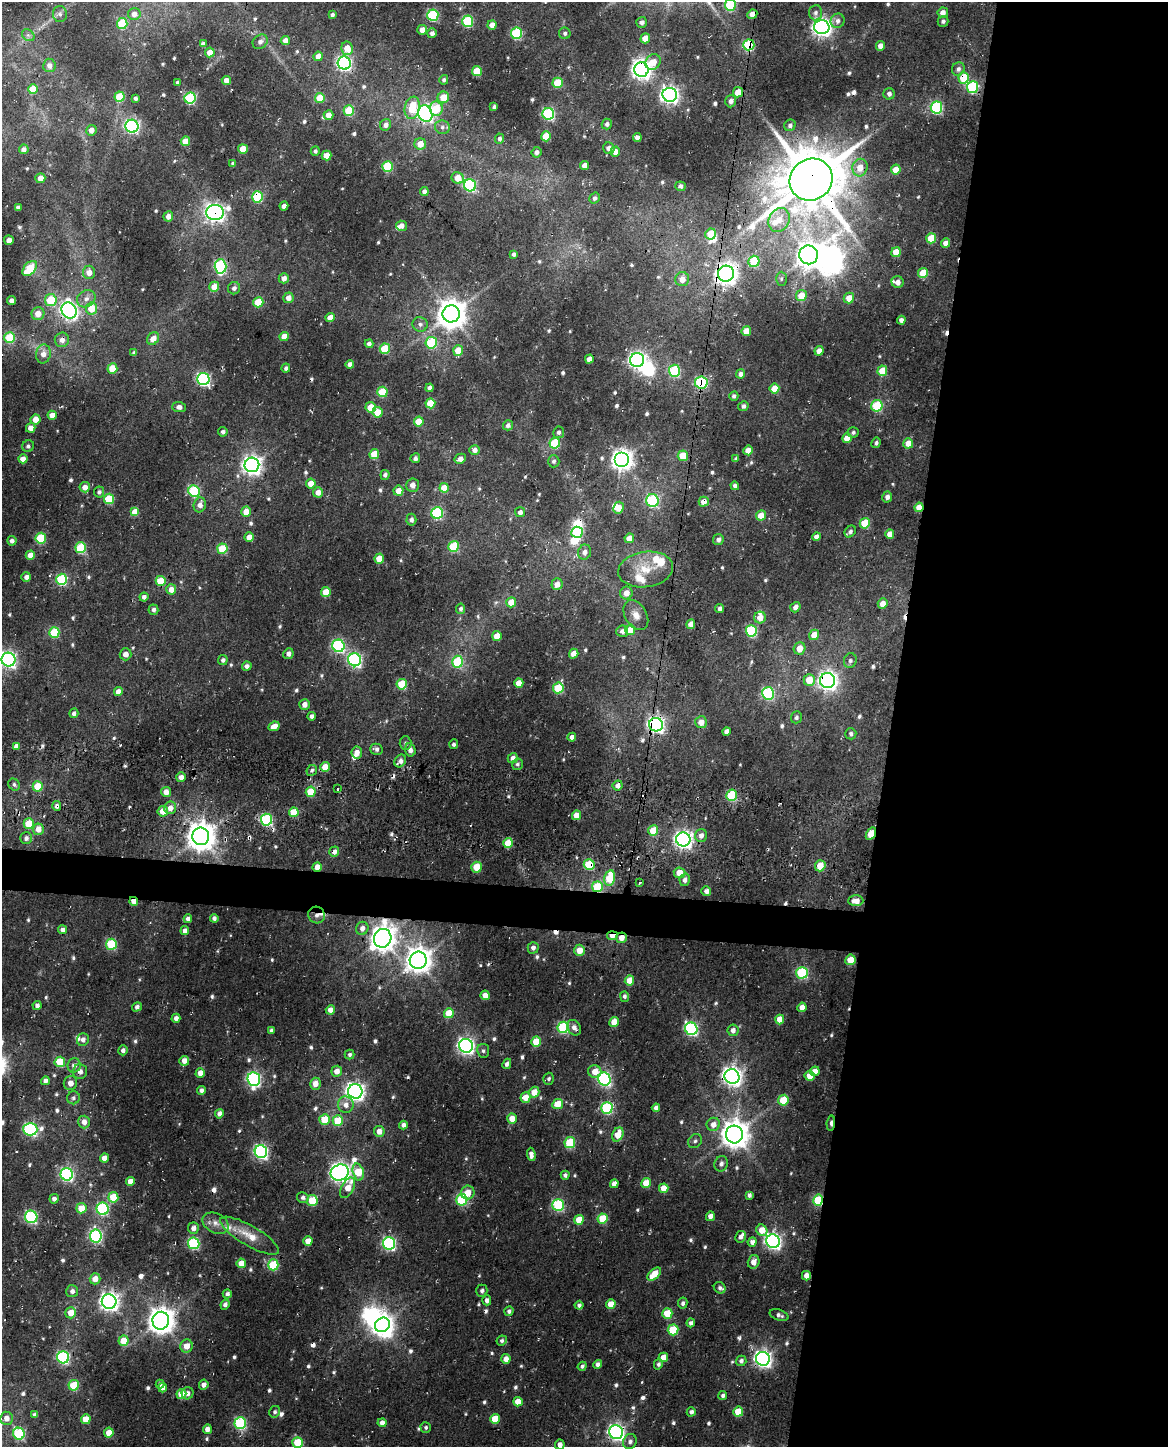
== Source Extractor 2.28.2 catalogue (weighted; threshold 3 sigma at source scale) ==
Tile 8 of 4 x 3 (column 4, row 2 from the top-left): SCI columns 3516-4681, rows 1788-3232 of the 4702 x 5021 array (HDU 1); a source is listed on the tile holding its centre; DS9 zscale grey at full resolution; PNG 1170 x 1449 px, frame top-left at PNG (2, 2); each listed source drawn as its Kron ellipse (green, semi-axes under 4 px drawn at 4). Shown black and unused: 26% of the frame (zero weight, under 3 of 4 exposures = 6% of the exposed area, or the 3 px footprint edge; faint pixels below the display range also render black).
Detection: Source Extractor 2.28.2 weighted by HDU 2 'WHT'; one run over the whole footprint, this tile lists its part. Background 0.0296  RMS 0.0068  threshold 0.0305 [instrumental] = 3 sigma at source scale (4.5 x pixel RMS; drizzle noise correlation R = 1.50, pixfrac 1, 0.0396/0.0396 arcsec/px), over >= 5 px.
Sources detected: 699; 9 inside a brighter object's white glare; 17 cosmic-ray / hot-pixel residue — neither listed nor drawn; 13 inside a brighter listed object's ellipse — not listed separately; of the other 660, all 500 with FLUX_AUTO >= 1.59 (the completeness limit of this list) listed and drawn (160 fainter detections not listed), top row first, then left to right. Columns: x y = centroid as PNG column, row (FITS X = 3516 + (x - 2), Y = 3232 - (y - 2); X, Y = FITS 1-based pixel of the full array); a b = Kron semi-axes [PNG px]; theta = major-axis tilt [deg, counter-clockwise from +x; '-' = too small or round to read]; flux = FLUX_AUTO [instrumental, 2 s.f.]
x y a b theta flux
730 5 6 5 - 47
816 13 7 6 - 2.3
943 13 5 5 - 4.8
60 14 8 7 - 2.1
134 14 6 6 - 3.8
752 14 5 4 - 7.4
332 15 4 4 - 1.9
433 15 6 5 - 73
468 21 6 5 - 61
838 21 7 7 - 3.2
943 21 5 5 - 2
642 22 5 5 - 2.7
122 24 5 5 - 34
492 25 5 4 - 6.5
822 27 7 7 - 370
422 30 5 5 - 5.5
432 33 5 4 - 2.9
516 33 6 5 - 55
565 33 6 5 - 1.8
28 35 7 5 -42 1.6
645 38 5 4 - 13
285 41 5 4 - 5.8
260 42 8 6 39 3
203 44 4 4 - 2.5
749 45 6 5 - 66
881 46 5 4 - 5.4
347 48 7 5 -77 11
210 52 5 4 - 8.4
318 56 5 4 - 6.7
653 62 8 7 - 9.9
344 63 6 6 - 170
49 65 7 6 - 3.8
958 69 7 6 - 2.9
641 70 7 7 - 420
477 71 5 5 - 22
964 78 5 5 - 30
226 80 4 4 - 5.3
444 80 5 4 - 1.8
178 82 4 4 - 2.7
558 83 5 5 - 22
972 87 6 5 - 71
33 89 5 5 - 19
738 92 5 5 - 9.8
889 94 5 5 - 2.5
670 95 7 7 - 310
120 97 5 5 - 21
443 97 6 5 - 13
135 98 4 3 - 2.4
190 98 6 5 - 70
320 98 5 5 - 18
731 101 6 5 - 3
494 107 4 3 - 1.9
936 107 6 5 - 83
412 108 11 7 79 24
436 109 7 6 - 20
349 111 5 5 - 32
425 114 8 7 - 200
548 114 6 6 - 97
329 115 5 5 - 6
607 124 5 5 - 2.5
386 125 6 5 - 3.3
790 125 6 5 - 2.4
132 126 6 6 - 160
442 127 7 7 - 2.5
91 130 5 5 - 4.9
546 136 5 5 - 20
637 138 4 4 - 4.1
500 139 5 4 - 2
185 141 5 5 - 12
420 144 6 5 - 8.9
609 148 6 5 - 4
24 149 5 4 - 3.6
243 149 5 4 - 12
315 151 5 4 - 1.9
536 152 5 5 - 3.1
615 152 5 4 - 5.1
327 156 5 5 - 12
233 163 4 4 - 1.9
585 165 4 4 - 5.9
388 166 5 5 - 42
860 168 9 7 76 10
896 170 5 4 - 9.5
40 178 5 5 - 5.7
458 178 6 5 - 11
811 180 22 20 39 5300
470 185 6 6 - 92
680 186 5 5 - 2.4
424 191 4 4 - 2.7
257 197 5 5 - 50
595 198 6 5 - 2.3
284 206 4 4 - 4
18 207 4 4 - 2.2
215 213 9 7 5 300
168 216 5 5 - 4.4
779 220 12 10 65 11
402 226 6 5 - 3.6
711 234 5 5 - 15
931 238 5 5 - 20
9 240 5 5 - 5.4
946 243 5 4 - 6.3
896 252 5 4 - 13
514 254 4 3 - 2.2
808 255 9 9 - 860
754 261 6 5 - 29
220 266 7 6 - 100
30 268 9 5 47 29
89 272 6 6 - 5.8
923 273 5 5 - 18
726 274 8 8 - 540
284 278 5 5 - 4.1
682 279 7 7 - 6.7
781 279 7 5 -90 1.6
898 282 6 6 - 4.7
214 287 5 4 - 9.6
234 288 6 6 - 2.6
801 296 5 5 - 13
288 298 5 5 - 5.1
849 298 5 5 - 8.6
86 299 10 8 33 4.2
51 300 6 5 - 28
12 301 4 4 - 4.2
258 302 5 5 - 18
91 308 6 6 - 17
69 311 8 7 - 270
38 314 6 6 - 8.7
451 314 8 8 - 1200
330 317 5 4 - 8.1
901 320 4 4 - 2.8
420 324 7 7 - 2.6
746 331 5 4 - 11
284 336 4 4 - 7.8
10 338 5 5 - 41
153 339 7 5 46 6.8
62 340 7 7 - 5.4
431 343 6 5 - 50
369 344 4 4 - 2.6
385 349 5 5 - 30
458 350 5 5 - 12
819 351 4 4 - 5.8
134 353 4 4 - 1.8
43 354 9 7 82 6.5
589 359 4 4 - 4.1
637 360 7 7 - 260
350 364 4 4 - 4.4
286 368 4 4 - 1.7
112 369 5 5 - 15
674 371 6 5 - 51
882 371 5 5 - 18
740 374 4 4 - 3.2
203 379 6 6 - 140
701 382 6 6 - 60
430 388 4 4 - 3
774 389 5 5 - 13
382 392 5 5 - 34
734 396 4 4 - 2.2
430 403 5 5 - 20
743 406 5 4 - 1.7
877 406 6 5 - 49
179 407 7 5 -2 3.3
371 407 5 5 - 15
377 412 5 5 - 15
52 415 4 4 - 7.3
35 419 5 5 - 7.5
419 422 5 5 - 14
508 425 5 5 - 2.6
31 428 5 4 - 6
223 432 5 4 - 2.6
559 432 6 5 - 2.1
853 432 6 5 - 1.9
847 438 5 4 - 8.9
555 443 5 5 - 46
876 443 5 4 - 1.6
908 443 5 5 - 9.9
28 446 6 5 - 1.8
475 450 5 5 - 4.1
748 450 5 4 - 8.9
374 454 5 5 - 17
683 456 5 5 - 14
415 458 5 5 - 2.1
23 459 4 4 - 6.2
460 459 6 5 - 4
622 459 7 7 - 500
736 459 4 3 - 1.8
554 461 6 5 - 1.8
252 465 7 7 - 410
385 475 5 4 - 2.1
311 483 5 4 - 12
412 485 7 6 - 4.3
735 486 4 4 - 2.6
85 487 5 5 - 5.7
444 488 5 4 - 12
194 491 6 5 - 62
398 491 5 5 - 7.4
99 492 5 5 - 1.9
318 492 5 5 - 6.3
887 497 5 5 - 3.1
109 499 5 5 - 32
652 501 6 6 - 69
704 502 5 5 - 6.1
200 505 7 6 - 4.8
919 507 5 4 - 12
618 508 6 5 - 8.5
135 512 4 4 - 12
246 512 5 5 - 9.8
520 512 5 5 - 2.8
437 513 6 5 - 68
761 515 5 5 - 9.4
411 520 6 5 - 2.3
865 523 5 5 - 27
850 531 6 5 - 2.1
577 532 6 5 - 45
890 534 5 4 - 5.7
249 537 5 4 - 6.8
816 537 4 4 - 4.4
41 538 5 5 - 44
629 538 5 4 - 8.4
718 539 6 5 - 2.7
12 541 5 4 - 2.8
454 546 5 5 - 45
81 548 5 5 - 45
222 549 5 5 - 27
585 552 7 6 - 3.7
30 555 5 4 - 8.5
379 558 5 5 - 13
646 569 27 17 8 19
26 577 5 4 - 2.9
62 579 5 5 - 61
161 581 5 5 - 22
557 584 6 5 - 5
171 589 5 5 - 6.8
326 592 5 5 - 16
626 593 6 6 - 6.3
144 597 4 4 - 3.2
511 602 5 5 - 11
883 604 5 5 - 7.7
795 607 5 5 - 3.7
720 608 4 3 - 2.5
461 609 5 4 - 2.1
153 610 5 5 - 2.6
636 615 16 10 -58 6.7
760 617 6 6 - 6.1
691 624 5 4 - 6.9
630 630 5 5 - 12
622 631 6 6 - 3.3
751 631 6 5 - 59
54 632 5 5 - 42
814 635 5 5 - 9.2
497 636 5 4 - 9.8
338 646 6 6 - 110
799 648 6 5 - 9
126 654 6 6 - 5
288 654 5 5 - 3.9
574 654 5 4 - 4.9
8 660 7 7 - 230
223 660 5 5 - 2.4
355 660 6 6 - 140
850 661 7 6 - 2.3
457 662 6 5 - 47
247 666 5 4 - 3.1
809 680 6 5 - 14
827 680 7 7 - 380
519 683 5 4 - 10
402 684 5 5 - 30
558 688 5 5 - 37
118 691 4 4 - 5.1
768 693 6 6 - 82
305 704 5 5 - 4.7
74 713 5 4 - 2.4
312 716 4 4 - 2.3
796 717 6 5 - 2
701 722 6 6 - 6.2
656 725 7 6 - 230
274 726 6 4 27 7.8
727 732 4 4 - 4.1
851 734 5 5 - 1.9
572 737 4 4 - 4.8
406 743 7 6 - 1.7
454 744 5 4 - 1.9
16 746 4 4 - 5.4
376 749 6 5 - 2.4
410 750 7 5 -75 3.8
357 753 6 5 - 4.9
513 758 5 5 - 3.8
400 761 7 5 52 3.7
517 764 6 5 - 1.7
325 767 5 4 - 11
312 770 6 5 - 1.7
181 777 5 5 - 4.1
14 785 6 5 - 1.7
38 786 5 5 - 21
618 786 5 5 - 4.6
338 789 3 3 - 4.7
166 792 5 5 - 6
311 792 5 5 - 26
731 795 6 5 - 42
57 806 5 4 - 2.7
170 808 6 6 - 6.2
163 811 5 5 - 10
294 812 5 5 - 21
576 815 5 4 - 11
266 820 6 5 - 84
29 824 5 5 - 21
38 829 5 5 - 8.9
653 831 5 5 - 21
871 834 7 4 58 14
701 835 6 6 - 4
201 836 9 8 - 1100
26 838 6 6 - 2.8
683 839 7 7 - 320
508 843 5 5 - 15
334 852 5 5 - 4.2
589 865 5 5 - 33
820 866 6 5 - 12
317 867 5 4 - 6.8
476 867 5 5 - 16
680 873 6 5 - 11
610 878 8 5 78 29
685 880 6 5 - 3.4
639 882 3 3 - 2.2
597 887 5 5 - 39
706 891 5 5 - 2.9
134 901 4 4 - 9.8
856 901 7 5 0 6.6
316 915 8 8 - 5.3
214 918 4 4 - 2.4
188 919 4 4 - 2.9
362 928 7 6 - 4
63 930 4 4 - 3.1
185 931 4 4 - 3.5
612 936 5 4 - 9.5
383 938 9 8 - 770
621 938 5 5 - 5.9
111 944 5 5 - 55
533 948 6 5 - 3.4
580 950 5 5 - 9.1
418 960 8 8 - 810
850 960 5 5 - 14
802 973 6 5 - 63
629 980 5 4 - 9.7
485 995 5 4 - 7.6
624 996 5 4 - 1.9
37 1005 4 4 - 2.7
137 1007 5 4 - 3.2
802 1007 5 4 - 6.9
330 1010 5 4 - 4.9
449 1013 5 5 - 18
176 1018 4 4 - 3.2
780 1019 5 4 - 9.2
614 1022 5 4 - 13
563 1027 5 5 - 67
574 1028 8 6 -56 3.5
691 1029 6 6 - 120
272 1030 4 3 - 2.2
733 1030 6 5 - 3.9
83 1040 6 6 - 3.2
536 1042 5 5 - 19
466 1046 7 6 - 250
123 1050 5 5 - 2.5
483 1051 7 6 - 1.7
350 1055 5 5 - 1.8
184 1061 5 5 - 5.5
60 1062 5 5 - 26
507 1064 5 4 - 2.8
74 1065 7 6 - 4
80 1071 7 7 - 3.8
337 1071 5 5 - 5.9
815 1071 5 4 - 8.3
595 1072 7 6 - 8.3
200 1073 5 4 - 6.8
732 1076 7 7 - 380
810 1076 5 5 - 9.6
254 1079 7 6 - 160
549 1079 6 5 - 1.9
604 1079 6 6 - 120
45 1081 4 4 - 3.5
70 1083 7 6 - 5.6
315 1084 6 5 - 6.8
201 1090 4 4 - 2.3
355 1091 7 7 - 340
534 1092 5 5 - 9.8
526 1097 5 5 - 10
73 1098 6 6 - 1.9
783 1100 5 5 - 25
558 1104 5 5 - 14
346 1105 8 8 - 4.7
607 1108 6 6 - 68
656 1108 4 4 - 3.3
219 1114 5 4 - 3.6
325 1119 5 5 - 18
512 1119 5 5 - 9.1
338 1120 5 5 - 26
84 1122 6 6 - 5.1
831 1123 7 3 85 5.1
713 1124 7 6 - 5.8
403 1125 4 4 - 3.3
30 1129 7 6 - 130
379 1131 5 5 - 6.4
618 1134 7 5 66 12
734 1134 9 8 - 1000
695 1141 8 6 46 1.9
570 1143 5 5 - 33
261 1152 6 6 - 170
531 1154 7 4 -84 3.7
104 1158 4 4 - 6.1
721 1164 8 6 70 2.7
358 1172 8 5 -75 24
340 1173 9 7 28 420
67 1174 6 6 - 120
565 1175 4 4 - 2.3
130 1182 4 4 - 6.7
646 1183 5 4 - 14
614 1184 4 4 - 4.5
348 1188 11 6 62 10
664 1188 5 4 - 11
468 1192 7 6 - 10
749 1195 4 4 - 2
113 1197 5 5 - 24
303 1197 6 5 - 2.5
54 1199 4 4 - 3.1
462 1200 5 5 - 63
818 1200 5 5 - 46
312 1201 5 5 - 22
558 1205 6 6 - 76
81 1208 5 5 - 13
103 1209 6 6 - 84
710 1216 5 4 - 3.6
31 1217 6 6 - 100
603 1219 5 5 - 23
579 1220 5 4 - 13
216 1223 14 9 -28 5.5
193 1228 6 5 - 4
762 1230 6 5 - 11
96 1236 6 6 - 110
249 1236 33 10 -30 14
740 1237 6 5 - 2.8
308 1241 5 4 - 7.8
773 1241 7 6 - 240
752 1242 5 4 - 3.7
194 1243 6 5 - 76
389 1243 6 6 - 120
754 1262 7 5 74 5
241 1263 4 4 - 9.6
273 1265 5 5 - 42
654 1274 8 4 42 13
806 1276 4 4 - 6.5
95 1279 5 5 - 6.9
720 1288 6 5 - 2.1
72 1291 6 6 - 2.8
482 1291 6 5 - 2.1
227 1294 4 4 - 2.2
487 1300 5 4 - 3.1
109 1302 7 7 - 380
683 1303 5 4 - 2.2
611 1304 5 4 - 10
225 1305 5 4 - 2.8
579 1305 4 4 - 2.4
509 1311 5 4 - 2
71 1313 6 5 - 10
667 1313 5 5 - 21
779 1315 10 5 -18 2.5
161 1321 9 8 - 930
691 1323 4 4 - 2.5
382 1325 8 6 39 540
673 1330 5 5 - 29
123 1341 5 5 - 13
502 1341 5 5 - 1.7
187 1346 6 6 - 7.4
63 1357 6 6 - 100
663 1357 5 4 - 6.8
506 1359 5 4 - 5.8
763 1359 7 7 - 290
741 1361 5 5 - 2.6
597 1364 4 4 - 2.9
658 1364 5 4 - 1.6
582 1366 5 4 - 1.6
160 1384 4 4 - 1.9
74 1385 5 5 - 29
204 1385 5 4 - 3.4
163 1388 4 4 - 3.9
188 1393 6 5 - 3.4
181 1394 5 5 - 12
723 1395 5 4 - 1.9
518 1402 5 4 - 11
275 1412 6 5 - 1.9
691 1412 4 4 - 2.5
738 1412 5 5 - 18
35 1415 4 4 - 3.1
6 1418 6 6 - 5.1
86 1419 5 5 - 14
495 1419 5 4 - 14
240 1423 6 6 - 80
382 1423 4 4 - 4.3
426 1427 5 5 - 1.6
207 1429 5 4 - 4.8
616 1432 7 6 - 250
109 1433 5 4 - 8.4
19 1434 6 5 - 58
630 1441 8 6 71 2.9
297 1442 5 5 - 22
560 1445 5 4 - 3.8
Overlapping masked pixels (flux is a lower limit): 49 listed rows (the first 20) at x y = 752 14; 749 45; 344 63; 641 70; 964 78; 972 87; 120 97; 425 114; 811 180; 257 197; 215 213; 30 268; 726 274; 69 311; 62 340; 701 382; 704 502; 919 507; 827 680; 656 725
Isophote crosses this tile's border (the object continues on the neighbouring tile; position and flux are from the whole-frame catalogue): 3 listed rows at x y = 730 5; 8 660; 560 1445